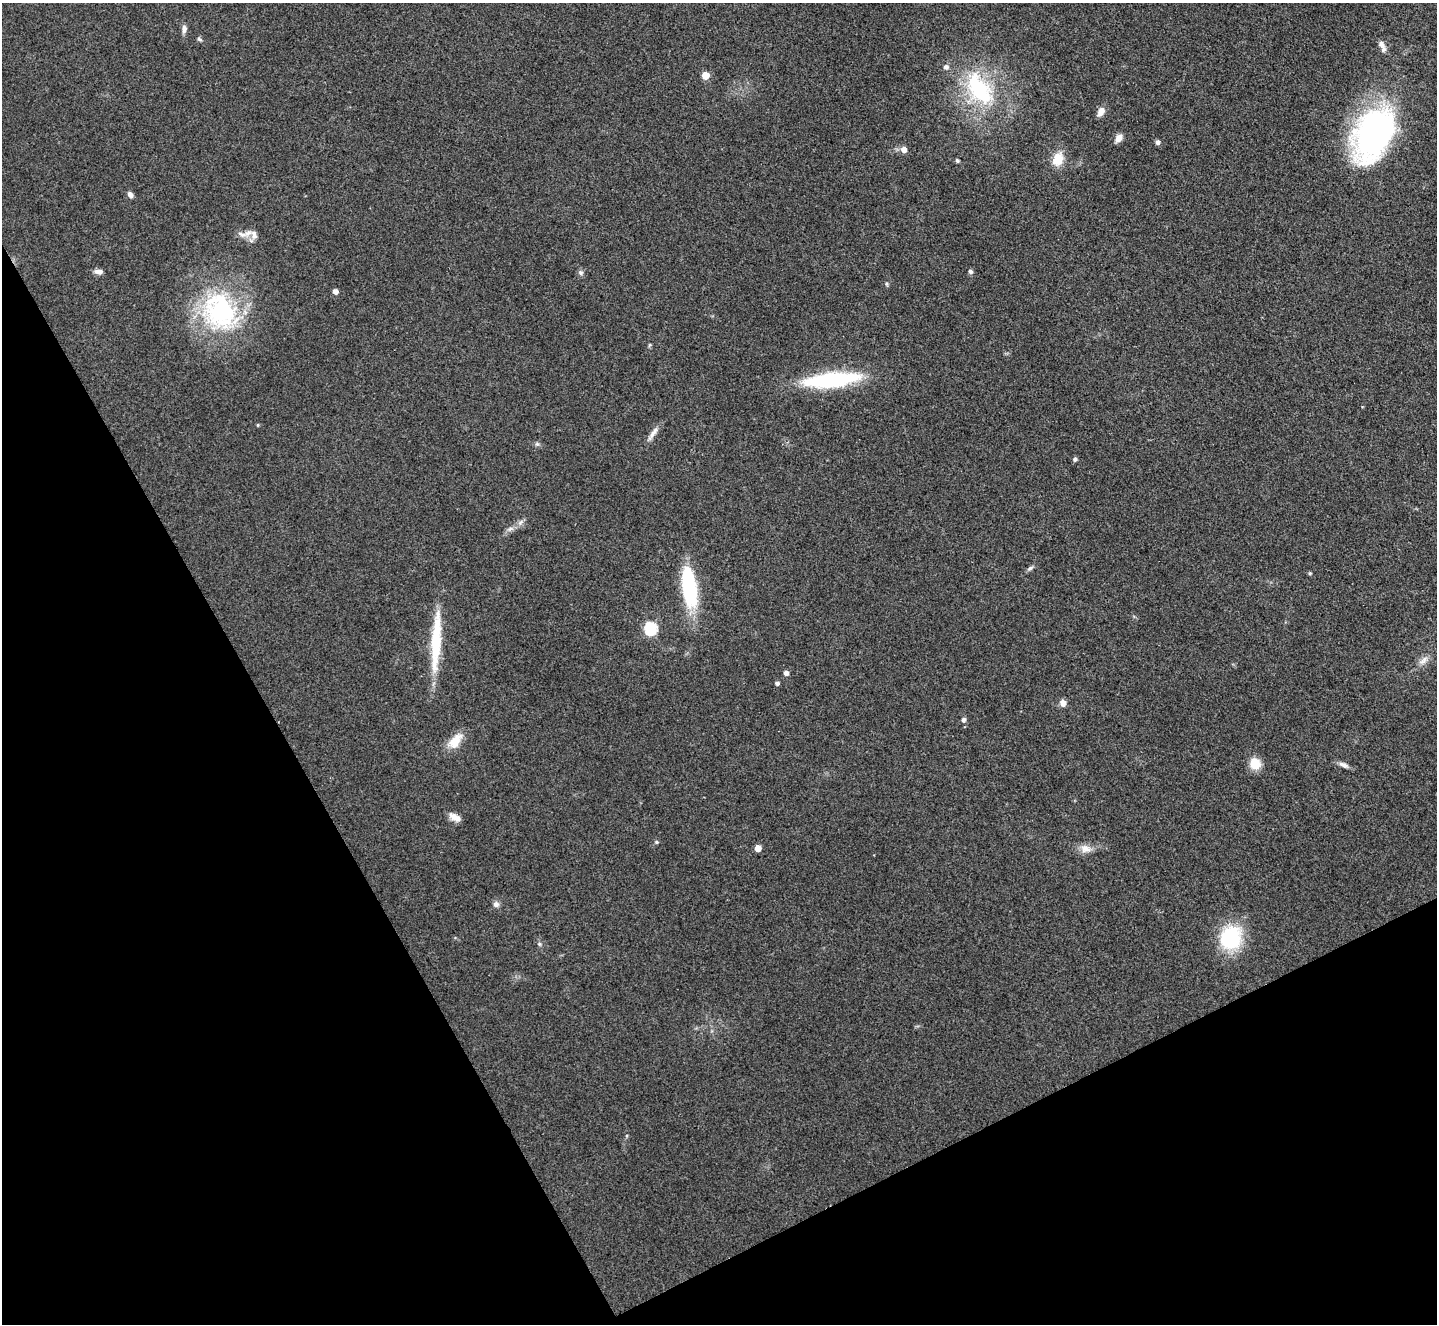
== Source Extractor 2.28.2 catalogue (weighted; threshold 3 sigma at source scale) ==
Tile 14 of 4 x 4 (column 2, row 4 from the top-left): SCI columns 1436-2870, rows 152-1473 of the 5741 x 5729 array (HDU 1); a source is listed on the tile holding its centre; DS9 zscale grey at full resolution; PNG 1439 x 1326 px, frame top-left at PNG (2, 3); no overlay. Shown black and unused: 27% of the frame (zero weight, under 3 of 4 exposures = <1% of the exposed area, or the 3 px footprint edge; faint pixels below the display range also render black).
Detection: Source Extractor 2.28.2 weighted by HDU 2 'WHT'; one run over the whole footprint, this tile lists its part. Background 0.261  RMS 0.009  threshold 0.0407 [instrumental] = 3 sigma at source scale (4.5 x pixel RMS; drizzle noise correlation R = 1.50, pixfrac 1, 0.05/0.05 arcsec/px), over >= 5 px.
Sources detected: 51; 3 inside a brighter listed object's ellipse — not listed separately; the other 48 listed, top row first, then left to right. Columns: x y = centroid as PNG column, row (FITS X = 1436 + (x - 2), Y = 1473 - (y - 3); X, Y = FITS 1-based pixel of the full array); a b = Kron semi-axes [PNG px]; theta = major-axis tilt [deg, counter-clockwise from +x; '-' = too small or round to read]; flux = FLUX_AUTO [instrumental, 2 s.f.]
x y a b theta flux
184 29 10 6 88 3.9
199 39 7 5 -39 1.7
1381 44 9 7 -56 4.4
705 75 5 5 - 18
979 89 51 28 -57 88
1101 112 11 7 60 7.1
1373 135 59 36 64 240
1119 138 9 7 60 6.8
1158 142 5 5 - 2.9
904 149 6 5 - 6.9
1058 159 15 11 71 17
957 160 4 4 - 1.9
130 195 8 6 -55 3.3
242 234 17 7 -17 6.4
99 272 11 6 -5 4.1
970 272 6 5 - 2.1
581 273 7 7 - 2.4
887 284 6 4 -89 1.3
335 291 4 4 - 5.7
220 312 55 45 -57 130
649 345 6 3 70 1.1
831 380 65 16 6 91
258 425 4 4 - 0.94
653 433 23 6 56 6.1
537 444 6 5 - 1.7
1075 459 5 4 - 2.2
521 522 10 5 36 3
510 529 7 6 - 2.8
1030 568 9 5 37 2.2
1310 573 6 3 18 0.89
689 587 44 15 -82 82
651 628 6 6 - 110
436 644 69 11 87 50
1423 660 16 7 42 6.3
786 673 5 4 - 4.2
777 683 4 4 - 2.6
1063 703 7 6 - 5.8
963 720 5 5 - 3.2
455 741 24 12 49 15
1255 764 12 11 - 16
1344 765 14 6 -24 4.2
455 817 15 7 -28 7.2
656 842 5 4 - 1.2
758 848 5 5 - 13
1085 849 15 10 -15 7.9
496 904 7 7 - 3.6
1230 938 27 23 59 64
539 944 6 4 -89 1.5